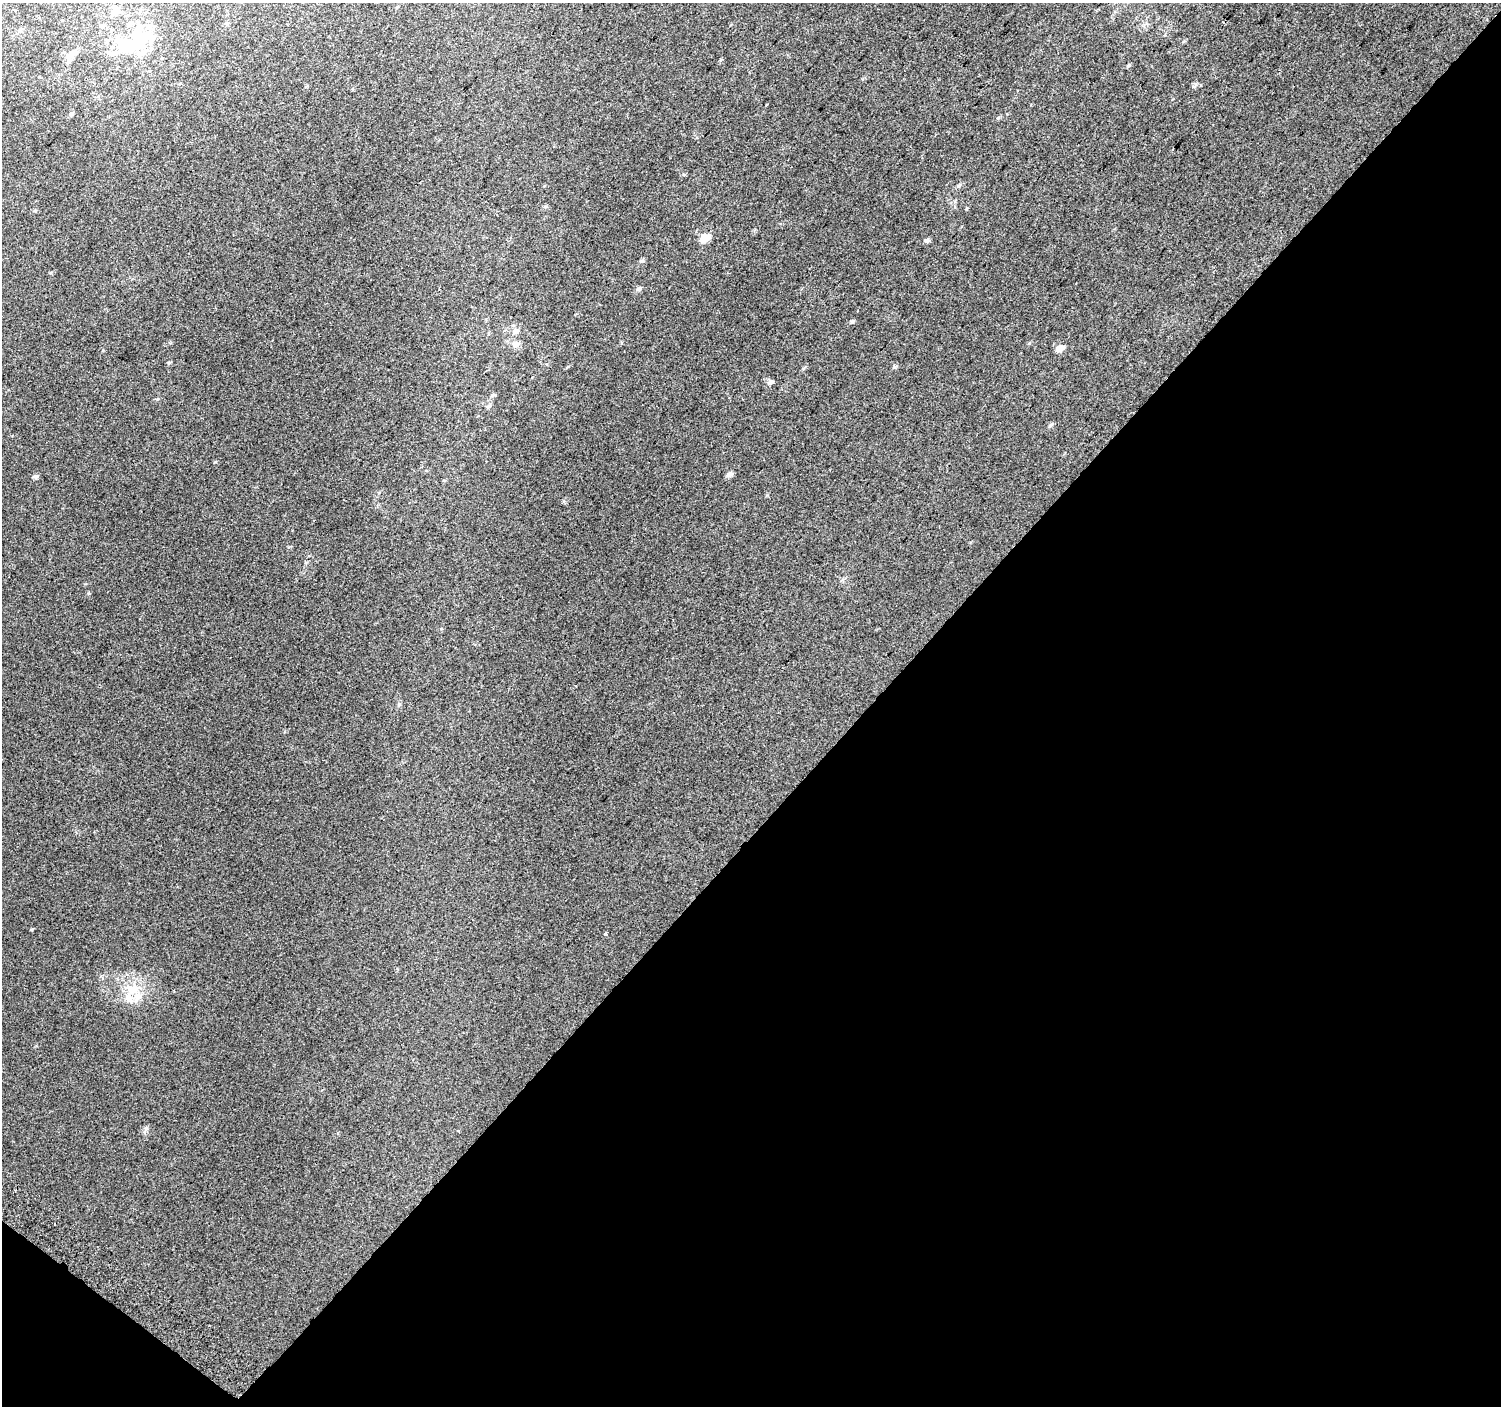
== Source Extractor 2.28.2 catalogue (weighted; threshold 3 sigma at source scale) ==
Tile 15 of 4 x 4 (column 3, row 4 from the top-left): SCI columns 3036-4534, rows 272-1675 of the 6062 x 6091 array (HDU 1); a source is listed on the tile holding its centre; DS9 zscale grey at full resolution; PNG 1503 x 1408 px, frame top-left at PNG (2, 3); no overlay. Shown black and unused: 43% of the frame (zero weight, under 2 of 3 exposures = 2% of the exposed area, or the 3 px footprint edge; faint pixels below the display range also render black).
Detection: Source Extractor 2.28.2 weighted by HDU 2 'WHT'; one run over the whole footprint, this tile lists its part. Background 0.051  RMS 0.013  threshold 0.0565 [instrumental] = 3 sigma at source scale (4.5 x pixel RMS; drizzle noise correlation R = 1.50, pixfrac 1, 0.0396/0.0396 arcsec/px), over >= 5 px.
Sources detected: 31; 1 inside a brighter object's white glare — not listed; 4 inside a brighter listed object's ellipse — not listed separately; the other 26 listed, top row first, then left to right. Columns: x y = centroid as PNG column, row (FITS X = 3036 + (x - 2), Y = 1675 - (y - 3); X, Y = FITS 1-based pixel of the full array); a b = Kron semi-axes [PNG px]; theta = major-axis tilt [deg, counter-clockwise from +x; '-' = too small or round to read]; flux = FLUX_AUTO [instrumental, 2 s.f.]
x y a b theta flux
115 12 11 10 - 7.5
103 26 7 6 - 2.8
149 26 9 7 20 5.9
126 47 26 18 -7 60
73 53 13 8 29 7.3
1129 65 7 3 36 1.6
71 114 6 4 18 1.9
998 118 6 4 45 1.6
958 186 8 3 19 2
704 238 7 5 21 33
927 240 7 6 - 2.5
642 261 7 4 19 2
639 289 7 5 26 3
852 321 6 4 47 1.9
516 331 9 7 29 5.2
515 344 10 8 17 6.3
1060 348 8 5 26 11
169 363 5 3 - 1.2
770 382 8 6 30 3.7
492 395 7 4 27 2.2
1050 425 7 4 70 1.7
730 474 9 6 24 3.3
36 476 7 6 - 2.5
606 934 3 3 - 6.1
132 989 16 11 0 20
146 1128 6 5 - 2.3
Unlisted compact peaks at least as high as the median listed source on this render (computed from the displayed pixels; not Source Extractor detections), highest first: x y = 32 929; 215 462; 894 367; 88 593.